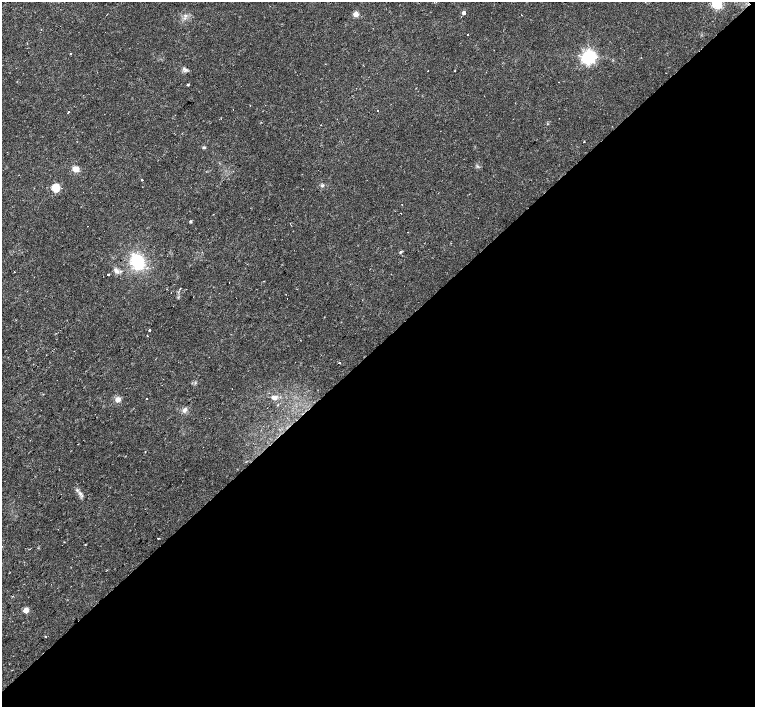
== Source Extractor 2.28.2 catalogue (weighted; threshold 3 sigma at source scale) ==
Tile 12 of 4 x 4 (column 4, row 3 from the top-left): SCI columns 4515-6019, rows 1560-2968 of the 6020 x 6003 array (HDU 1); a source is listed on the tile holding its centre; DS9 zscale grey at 2 x 2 block average (1 PNG px = mean of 2 x 2 image px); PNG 757 x 709 px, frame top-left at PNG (2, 2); no overlay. Shown black and unused: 51% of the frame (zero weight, under 2 of 3 exposures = <1% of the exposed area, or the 3 px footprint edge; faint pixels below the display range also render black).
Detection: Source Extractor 2.28.2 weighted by HDU 2 'WHT'; one run over the whole footprint, this tile lists its part. Background 0.0355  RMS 0.0036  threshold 0.0163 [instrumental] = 3 sigma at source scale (4.5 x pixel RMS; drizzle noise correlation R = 1.50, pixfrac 1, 0.0396/0.0396 arcsec/px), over >= 5 px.
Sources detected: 47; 6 cosmic-ray / hot-pixel residue — not listed; the other 41 listed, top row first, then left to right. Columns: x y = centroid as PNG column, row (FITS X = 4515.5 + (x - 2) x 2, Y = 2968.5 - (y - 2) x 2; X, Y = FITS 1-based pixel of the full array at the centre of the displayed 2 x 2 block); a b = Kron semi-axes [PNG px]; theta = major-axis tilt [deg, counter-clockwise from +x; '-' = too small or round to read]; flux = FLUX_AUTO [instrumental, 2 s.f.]
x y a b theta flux
717 4 4 3 - 95
464 13 3 3 - 4.2
356 14 3 3 - 19
468 35 2 2 - 0.48
71 54 3 2 - 0.66
588 57 4 4 - 290
185 70 9 3 32 1.8
455 70 2 2 - 0.43
428 71 2 2 - 2.6
559 82 2 2 - 0.49
188 84 3 2 - 1.1
378 110 2 2 - 0.73
68 111 2 2 - 2.4
584 141 2 2 - 1.1
204 147 4 3 - 1.1
76 169 6 5 - 6.7
142 180 2 2 - 2.3
322 185 5 3 - 1.4
55 188 3 3 - 57
402 204 2 2 - 0.38
190 221 2 2 - 1.7
408 232 2 2 - 0.29
401 252 5 2 - 0.9
137 262 16 11 -61 39
117 271 8 5 -48 3.6
14 272 2 2 - 1.2
108 275 2 2 - 7
180 289 3 2 - 0.8
171 292 2 2 - 0.44
149 330 2 2 - 4
147 336 2 2 - 0.71
339 363 2 2 - 20
195 383 3 2 - 0.69
274 398 9 5 -22 3.6
118 399 5 5 - 4.6
147 399 2 2 - 0.8
184 410 8 5 43 2.9
95 414 2 2 - 1.9
158 538 2 2 - 1.1
26 610 3 3 - 15
45 637 2 2 - 4
Isophote crosses this tile's border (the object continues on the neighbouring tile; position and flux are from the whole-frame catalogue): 1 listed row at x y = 717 4
Diffuse or blended objects may show on this block-average render without a row.